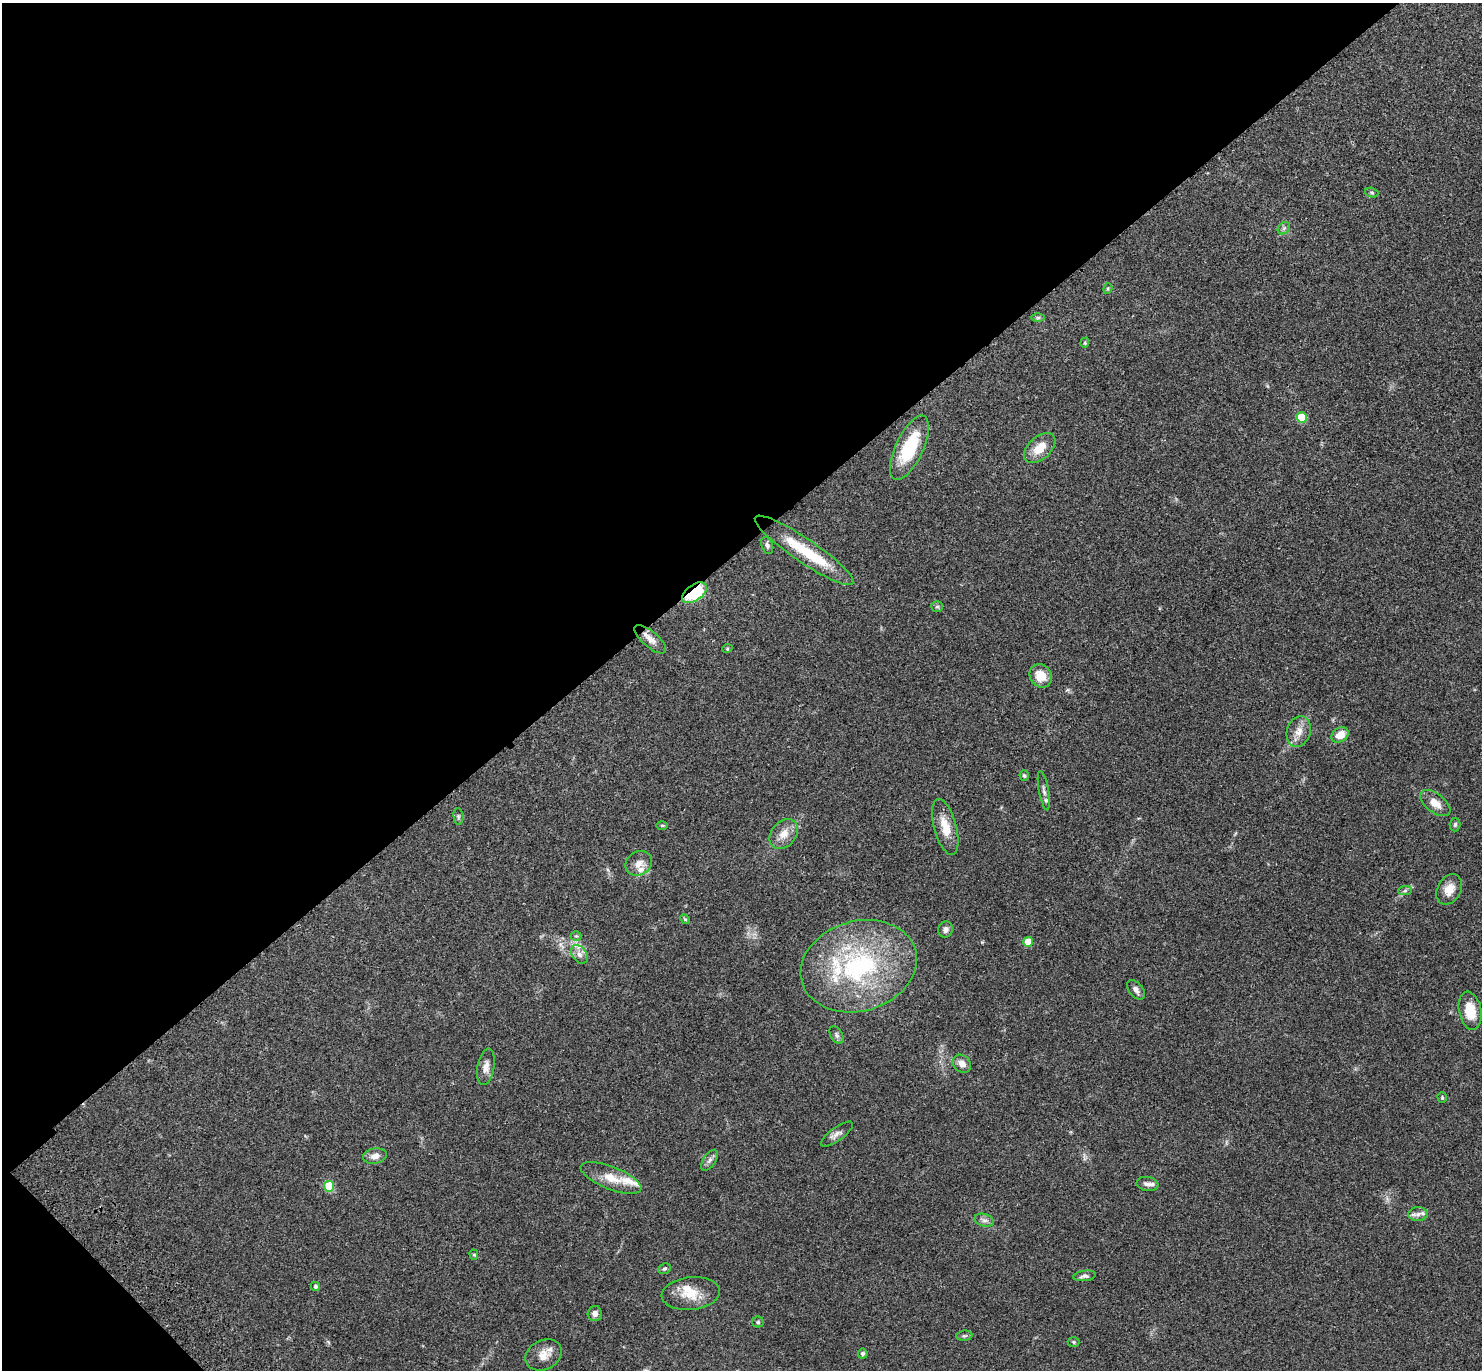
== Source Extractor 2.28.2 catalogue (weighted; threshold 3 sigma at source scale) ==
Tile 5 of 4 x 4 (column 1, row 2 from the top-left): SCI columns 97-1576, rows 2982-4349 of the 6115 x 6104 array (HDU 1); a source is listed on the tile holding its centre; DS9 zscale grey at full resolution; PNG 1484 x 1372 px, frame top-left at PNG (2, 3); each listed source drawn as its Kron ellipse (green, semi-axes under 4 px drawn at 4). Shown black and unused: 41% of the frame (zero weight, under 3 of 4 exposures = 6% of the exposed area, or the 3 px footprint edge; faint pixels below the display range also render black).
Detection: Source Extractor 2.28.2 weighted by HDU 2 'WHT'; one run over the whole footprint, this tile lists its part. Background 0.0501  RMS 0.0055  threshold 0.0245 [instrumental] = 3 sigma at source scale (4.5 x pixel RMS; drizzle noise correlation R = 1.50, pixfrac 1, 0.05/0.05 arcsec/px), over >= 5 px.
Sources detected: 67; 8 inside a brighter listed object's ellipse — not listed separately; the other 59 listed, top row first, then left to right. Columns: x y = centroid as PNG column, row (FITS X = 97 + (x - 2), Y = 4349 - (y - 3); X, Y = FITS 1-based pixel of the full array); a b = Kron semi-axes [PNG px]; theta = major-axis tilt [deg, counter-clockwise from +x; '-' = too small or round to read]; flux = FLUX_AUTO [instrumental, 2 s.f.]
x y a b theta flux
1372 193 7 4 -18 0.88
1284 228 7 5 46 1.3
1108 289 5 4 - 0.63
1038 317 6 4 0 0.81
1085 343 5 4 - 0.64
1302 417 5 5 - 19
909 448 35 14 65 29
1040 448 18 11 43 8.6
767 545 9 5 -70 1.4
804 550 59 12 -34 24
694 593 14 8 34 34
937 606 6 5 - 1
650 639 20 8 -41 4.2
727 649 5 3 - 0.56
1041 676 12 10 -50 7.8
1299 731 16 11 72 5.4
1340 735 9 7 31 6.6
1024 776 5 4 - 0.81
1044 791 20 5 -80 2.2
1435 803 18 9 -37 5.7
458 816 8 5 -84 0.92
1455 824 7 5 86 0.97
662 825 6 4 -1 0.6
945 827 29 11 -75 9.5
784 834 16 12 50 6.2
639 863 14 11 33 4.5
1449 889 16 11 59 6.4
1405 891 7 4 3 0.93
685 919 5 4 - 0.64
945 929 8 7 - 2
576 936 5 5 - 0.71
1028 942 5 5 - 9.3
579 954 10 7 -51 3
859 966 59 45 16 82
1136 990 11 7 -50 2.3
1470 1011 19 11 -79 11
837 1035 10 6 -61 1.4
962 1064 10 8 -42 3.2
486 1067 18 8 80 3.7
1442 1098 5 4 - 0.56
837 1134 19 6 36 2.8
375 1156 12 7 10 3.5
710 1160 12 6 56 1.9
611 1178 32 11 -21 11
1147 1184 11 7 -10 2.1
329 1186 5 5 - 20
1418 1214 10 7 1 2.3
984 1220 10 6 -17 2
474 1255 5 4 - 0.76
664 1269 7 5 27 0.9
1084 1276 11 5 7 1.6
315 1286 4 4 - 1.1
691 1294 29 16 6 11
595 1314 7 7 - 2.6
758 1322 5 5 - 0.75
964 1336 8 5 6 0.98
1074 1342 6 5 - 0.77
863 1354 5 5 - 1.1
544 1355 19 14 28 6.4
Overlapping masked pixels (flux is a lower limit): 1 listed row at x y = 694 593